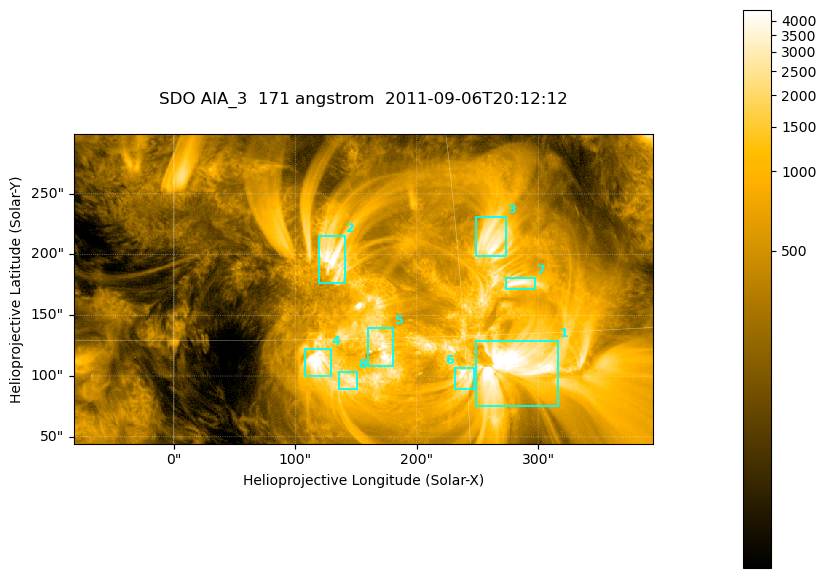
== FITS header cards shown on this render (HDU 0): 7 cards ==
TELESCOP= 'SDO     '           /
INSTRUME= 'AIA_3   '           /
WAVELNTH=                  171 /
WAVEUNIT= 'angstrom'           /
DATE-OBS= '2011-09-06T20:12:12.34' /
CTYPE1  = 'HPLN-TAN'           /
CTYPE2  = 'HPLT-TAN'           /

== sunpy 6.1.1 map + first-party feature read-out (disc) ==
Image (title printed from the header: SDO AIA_3  171 angstrom  2011-09-06T20:12:12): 795 x 425 px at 0.599 arcsec/px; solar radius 952 arcsec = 1589 px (partial field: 4.3% of the solar disc is inside the frame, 100% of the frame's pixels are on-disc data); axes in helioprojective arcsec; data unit not stated in the header (colour bar unlabelled)
Pointing: header CRPIX1/2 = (2050.96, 2049.84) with CRVAL1/2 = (0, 0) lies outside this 795 x 425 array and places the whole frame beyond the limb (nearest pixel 1.29 R_sun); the SolarSoft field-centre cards XCEN/YCEN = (155.9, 171.7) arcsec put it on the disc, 1713 arcsec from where CRPIX/CRVAL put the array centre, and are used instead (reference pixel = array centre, CRVAL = XCEN/YCEN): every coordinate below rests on XCEN/YCEN
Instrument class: DISC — disc imager (sunpy class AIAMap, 171 A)
Bright regions (active regions / flare kernels): reference = the on-disc median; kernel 7 px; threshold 5 sigma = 1847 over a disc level ~401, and >= 1.15x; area >= 337 px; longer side >= 5 px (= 3 arcsec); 8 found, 8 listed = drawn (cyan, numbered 1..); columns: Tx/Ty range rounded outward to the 2 arcsec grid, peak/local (2 s.f.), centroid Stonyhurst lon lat
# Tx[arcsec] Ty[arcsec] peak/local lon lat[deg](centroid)
1 248..318 74..130 16 +17 +13
2 118..142 176..216 12 +8 +19
3 248..274 198..232 9.8 +17 +20
4 108..130 100..122 14 +7 +14
5 160..182 108..140 12 +11 +15
6 232..248 88..108 12 +15 +13
7 272..298 172..182 9.7 +18 +18
8 136..152 88..104 8.1 +9 +13